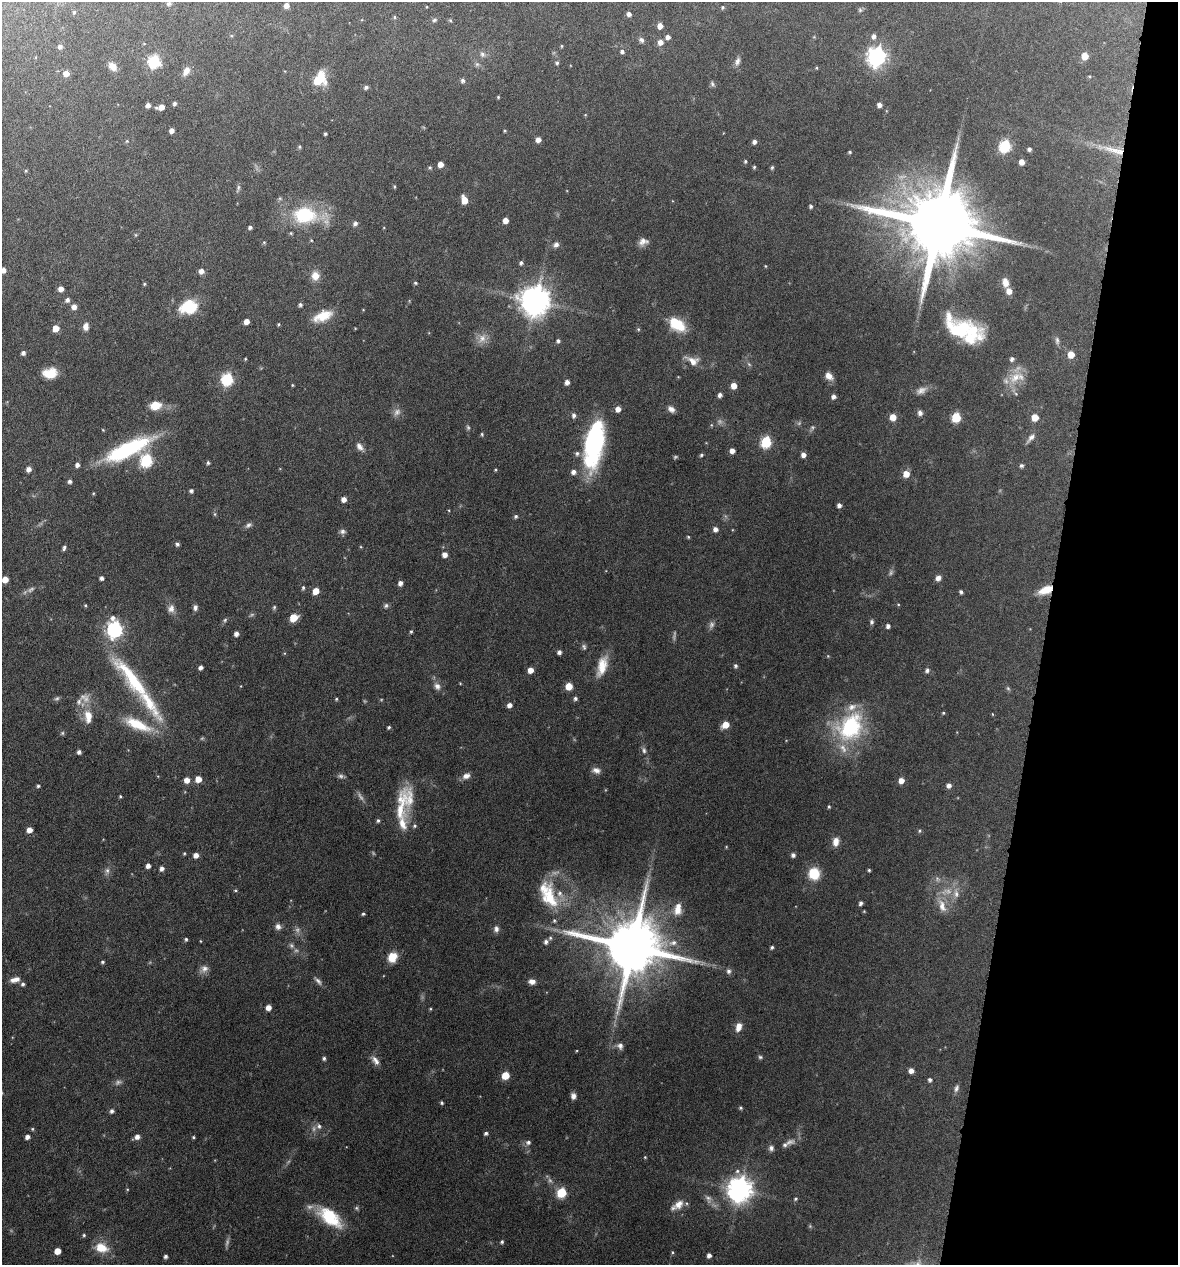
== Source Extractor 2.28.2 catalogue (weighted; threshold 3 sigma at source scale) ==
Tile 8 of 4 x 4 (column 4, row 2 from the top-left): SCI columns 3653-4828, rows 2532-3794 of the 5073 x 5061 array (HDU 1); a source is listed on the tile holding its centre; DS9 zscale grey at full resolution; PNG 1180 x 1267 px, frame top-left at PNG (2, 2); no overlay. Shown black and unused: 11% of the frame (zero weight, under 4 of 8 exposures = <1% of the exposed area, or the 3 px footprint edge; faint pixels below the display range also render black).
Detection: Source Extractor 2.28.2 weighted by HDU 2 'WHT'; one run over the whole footprint, this tile lists its part. Background 0.0822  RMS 0.0036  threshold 0.0149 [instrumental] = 3 sigma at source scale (4.09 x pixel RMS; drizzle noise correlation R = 1.36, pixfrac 0.8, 0.05/0.05 arcsec/px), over >= 5 px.
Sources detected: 324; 23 too faint to see at this stretch — not listed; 16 inside a brighter listed object's ellipse — not listed separately; the other 285 listed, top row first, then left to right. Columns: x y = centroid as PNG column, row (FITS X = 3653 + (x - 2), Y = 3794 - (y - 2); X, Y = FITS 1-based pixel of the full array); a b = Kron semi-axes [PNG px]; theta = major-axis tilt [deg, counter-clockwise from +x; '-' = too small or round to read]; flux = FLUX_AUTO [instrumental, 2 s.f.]
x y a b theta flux
169 3 6 5 - 0.68
286 5 5 4 - 2.1
723 7 4 4 - 0.46
860 10 6 6 - 0.53
74 12 4 4 - 0.4
629 14 4 4 - 1.4
395 17 5 4 - 0.4
434 20 6 5 - 0.56
450 20 5 4 - 0.39
660 26 5 4 - 2.4
874 36 6 5 - 1.3
668 37 5 4 - 1.4
641 40 7 6 - 0.94
660 42 6 5 - 2.1
60 46 6 5 - 1.2
561 46 5 3 - 0.32
622 51 5 4 - 0.91
482 54 8 6 -63 0.96
1085 56 5 5 - 5.4
877 57 8 7 - 150
154 61 6 6 - 41
737 61 12 6 67 1.4
557 63 5 4 - 0.6
477 64 6 6 - 0.62
113 66 12 8 -50 2.5
186 71 12 7 61 2.3
66 74 5 5 - 3
318 80 10 7 55 16
462 80 5 5 - 0.8
712 84 8 5 -54 0.7
366 87 5 5 - 0.88
498 97 3 3 - 0.33
174 104 4 4 - 0.81
148 105 4 4 - 1.5
879 105 4 4 - 1.4
161 107 5 4 - 2.5
156 108 5 4 - 0.46
172 130 4 4 - 1.7
505 131 3 3 - 0.38
325 134 3 3 - 0.52
538 140 5 4 - 2.2
127 141 5 4 - 0.39
754 142 5 4 - 1.2
1005 146 6 6 - 38
300 147 5 5 - 0.5
1029 149 4 4 - 0.85
1113 150 44 8 -15 7.2
850 152 4 3 - 0.44
745 161 5 3 - 0.44
1022 162 5 4 - 2.7
440 164 5 4 - 2.8
430 167 5 5 - 0.53
754 167 4 4 - 0.4
772 167 4 3 - 0.49
394 186 5 3 - 0.36
238 188 11 4 73 0.75
464 200 7 5 -74 5.2
811 206 4 3 - 0.62
305 215 31 21 -3 21
506 220 5 4 - 2.7
355 224 7 6 - 0.92
938 224 21 17 -15 5400
250 227 4 3 - 0.8
311 240 4 4 - 0.31
264 242 4 4 - 0.4
643 242 12 8 12 1.9
556 245 8 6 44 1.2
521 263 5 4 - 0.77
765 266 4 3 - 0.28
3 270 5 4 - 1.8
201 271 5 5 - 2
315 276 11 9 89 3.3
1005 282 11 8 -81 2.6
415 283 4 4 - 0.45
144 284 4 4 - 0.4
61 289 5 5 - 2.2
1009 291 6 5 - 2.8
67 300 6 5 - 1
535 300 10 9 - 550
300 305 4 4 - 0.82
74 307 6 5 - 2
191 308 23 12 14 10
323 316 24 11 23 6.6
246 321 5 4 - 2.4
278 324 4 3 - 0.36
677 325 19 11 -32 9.8
86 327 8 6 87 2
56 328 5 5 - 4.4
638 329 5 4 - 0.4
958 330 30 19 -3 18
482 338 15 11 59 2.9
558 341 5 5 - 0.81
1057 341 11 6 -86 1.1
23 353 5 4 - 1
1071 354 5 5 - 5.5
245 359 3 3 - 0.33
1012 359 4 4 - 0.92
693 361 17 10 -22 3.4
749 364 7 4 -45 0.55
50 373 15 10 7 5.9
829 376 10 7 -43 2.4
1015 377 23 13 37 6.1
227 379 6 6 - 41
567 382 5 4 - 1.8
292 385 3 3 - 0.33
734 386 5 5 - 3.4
921 390 15 9 27 2.1
720 395 5 4 - 1.2
834 396 5 5 - 1.4
155 406 13 9 13 5.2
618 409 5 5 - 2.4
671 409 9 6 -41 1.5
920 413 7 6 - 1.2
574 415 6 5 - 1.1
893 417 5 5 - 4.2
956 417 6 5 - 16
1035 417 5 5 - 5.9
720 421 8 7 - 0.99
482 434 5 4 - 0.44
1031 438 16 6 48 1.6
766 442 6 6 - 27
594 444 49 18 80 45
360 447 12 7 -51 1.8
128 449 53 15 26 33
732 451 4 4 - 2.2
701 455 4 3 - 0.54
803 455 5 4 - 1.7
146 460 6 6 - 42
208 463 5 4 - 0.63
77 465 4 4 - 1.3
1021 465 5 5 - 0.77
28 469 5 5 - 1.8
495 470 4 3 - 0.32
573 472 6 5 - 1.5
906 474 5 5 - 3.9
70 481 4 4 - 0.95
191 491 4 4 - 0.82
344 499 5 5 - 2.2
839 505 4 4 - 1.2
215 514 6 4 -90 0.45
516 516 5 4 - 0.66
248 525 10 6 32 1
715 529 5 5 - 1.6
342 531 9 6 0 0.97
688 537 4 3 - 0.41
177 544 4 4 - 0.82
64 547 6 3 68 0.78
361 547 5 3 - 0.27
445 554 5 5 - 2.1
101 578 4 4 - 1
938 578 6 5 - 1.7
5 579 5 5 - 3.8
400 583 5 4 - 1.5
303 588 5 4 - 0.58
1045 590 17 8 24 5.4
316 591 5 5 - 4.9
961 592 4 4 - 0.73
85 605 5 4 - 0.37
386 606 7 6 - 0.72
274 607 6 4 64 0.48
171 608 11 9 68 1.7
195 608 6 5 - 1.1
294 618 6 5 - 8.7
225 620 6 5 - 0.52
872 622 6 5 - 0.74
888 626 4 4 - 1.2
115 629 8 6 87 97
411 631 5 4 - 0.47
236 634 4 4 - 1.4
584 647 8 5 -74 0.76
559 652 4 4 - 1.1
828 656 4 4 - 0.29
602 666 25 11 74 6.1
735 666 5 4 - 0.72
201 667 4 4 - 1.2
530 670 5 4 - 3.1
927 670 6 5 - 1
133 680 77 17 -51 28
460 683 4 3 - 0.24
437 686 10 8 -55 1.8
569 686 5 5 - 6.1
1008 688 6 5 - 0.54
57 698 7 5 18 0.62
336 699 4 4 - 0.4
575 699 4 4 - 0.82
79 702 10 6 76 1.3
509 705 5 4 - 1.7
943 713 4 4 - 0.37
992 714 4 3 - 0.26
89 715 13 11 -60 4
137 724 38 12 -23 12
725 725 6 5 - 5.2
389 727 4 3 - 0.55
850 727 37 28 54 29
62 733 5 5 - 0.48
644 750 9 6 -80 1
79 752 4 4 - 0.97
596 770 11 7 -14 1.7
341 776 9 5 -6 0.86
466 776 10 7 17 1.9
198 779 5 5 - 4.1
187 780 5 5 - 2.7
901 780 5 5 - 2.9
949 785 5 5 - 1.6
38 786 4 4 - 0.49
120 796 4 3 - 0.38
401 806 50 14 80 12
829 807 4 3 - 0.43
378 821 5 4 - 0.61
414 826 5 5 - 0.67
29 830 5 4 - 2.7
920 831 5 4 - 0.46
836 842 11 8 80 2.5
726 847 5 3 - 0.26
184 853 4 3 - 0.36
196 855 5 5 - 2
793 855 5 5 - 1
148 866 4 4 - 1.6
162 868 5 4 - 1.3
869 870 3 3 - 0.43
107 871 8 6 -90 1.1
814 874 11 10 - 9.4
235 890 4 3 - 0.35
956 893 14 7 -79 2.2
549 898 43 23 -77 17
860 903 4 4 - 0.93
942 906 21 10 -70 3.9
678 909 15 9 81 3.8
363 914 4 4 - 0.49
278 926 8 7 - 1.5
496 929 8 6 -85 1.3
186 939 4 4 - 0.6
200 941 4 3 - 0.23
546 942 5 5 - 1.1
673 943 12 7 17 2.1
632 947 17 15 -10 2900
772 947 4 3 - 0.62
392 957 11 9 56 5
102 962 4 4 - 0.54
204 969 11 9 38 1.9
729 971 7 6 - 1.1
15 980 11 5 14 2.2
318 981 13 6 -48 1.3
532 982 8 6 -2 1.9
23 984 5 5 - 0.79
268 1008 5 4 - 2.5
430 1009 4 3 - 0.33
739 1027 11 7 72 2.6
620 1046 9 8 - 1.3
760 1057 6 5 - 0.55
324 1058 4 4 - 0.72
375 1061 13 7 -59 1.9
911 1071 5 5 - 2
505 1075 5 5 - 8.6
930 1080 5 4 - 0.84
956 1088 11 6 71 1.2
573 1096 7 6 - 1.4
442 1103 4 4 - 0.57
740 1108 4 4 - 0.51
112 1111 5 5 - 0.91
319 1126 7 7 - 1.2
32 1129 5 4 - 0.4
486 1133 4 4 - 0.82
27 1137 5 4 - 1.5
137 1137 5 5 - 1.6
193 1137 4 3 - 0.4
528 1142 7 6 - 1.1
785 1145 7 6 - 0.79
771 1148 7 6 - 1.1
645 1157 4 3 - 0.32
127 1189 4 3 - 0.25
740 1189 8 8 - 340
561 1193 6 5 - 21
708 1199 12 8 -63 1.7
795 1199 5 4 - 0.44
678 1204 15 10 39 3.4
356 1208 6 5 - 0.56
330 1217 33 16 -38 15
84 1235 5 4 - 0.49
502 1242 5 4 - 0.63
101 1248 15 11 -19 6.2
57 1251 5 5 - 4.3
672 1252 5 4 - 0.42
709 1255 5 4 - 1.4
166 1256 4 4 - 0.85
Overlapping masked pixels (flux is a lower limit): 2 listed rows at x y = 1113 150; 1045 590
Isophote crosses this tile's border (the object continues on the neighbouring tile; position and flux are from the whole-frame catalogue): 1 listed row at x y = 3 270